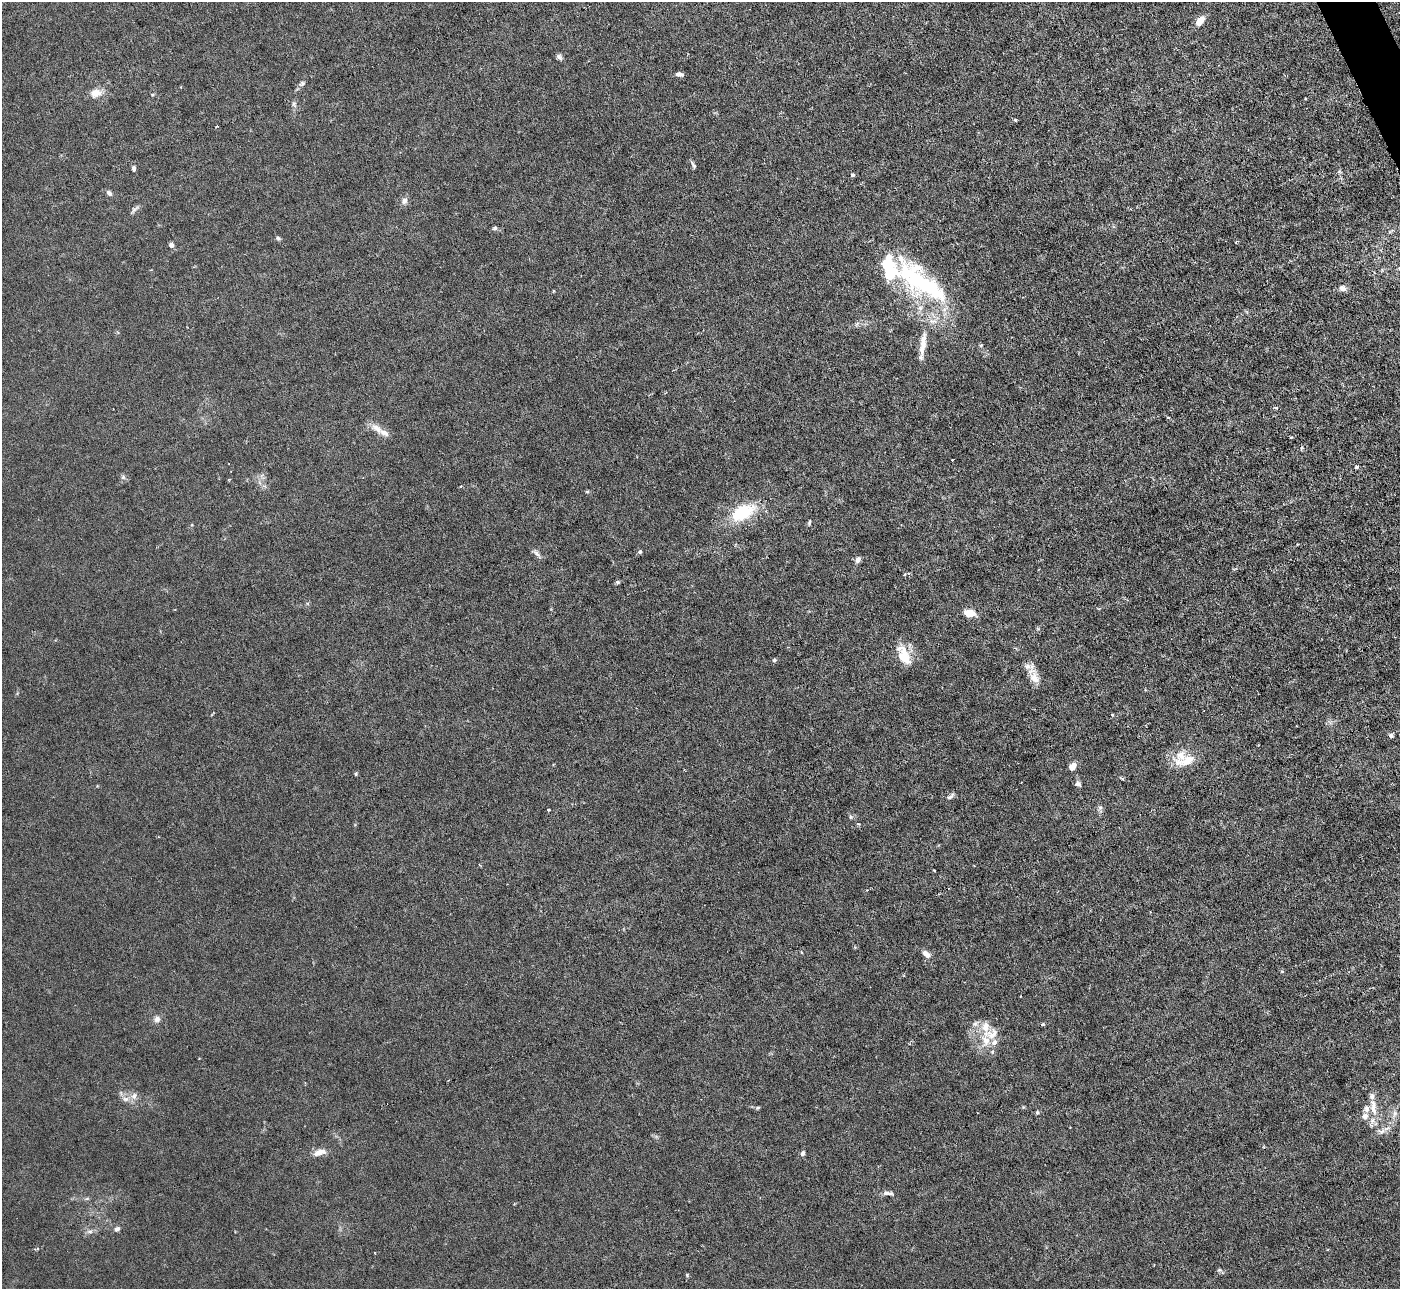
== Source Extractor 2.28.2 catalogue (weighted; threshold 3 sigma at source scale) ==
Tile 10 of 4 x 4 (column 2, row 3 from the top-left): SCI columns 1399-2796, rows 1570-2856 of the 5593 x 5578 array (HDU 1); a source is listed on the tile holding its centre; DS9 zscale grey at full resolution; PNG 1402 x 1291 px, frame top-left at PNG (2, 2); no overlay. Shown black and unused: <1% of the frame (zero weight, under 3 of 6 exposures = <1% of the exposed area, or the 3 px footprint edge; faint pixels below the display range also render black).
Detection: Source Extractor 2.28.2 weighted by HDU 2 'WHT'; one run over the whole footprint, this tile lists its part. Background 0.0215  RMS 0.0027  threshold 0.0112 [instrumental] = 3 sigma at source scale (4.09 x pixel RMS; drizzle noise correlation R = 1.36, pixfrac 0.8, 0.05/0.05 arcsec/px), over >= 5 px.
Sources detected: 89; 1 inside a brighter object's white glare — not listed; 11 inside a brighter listed object's ellipse — not listed separately; the other 77 listed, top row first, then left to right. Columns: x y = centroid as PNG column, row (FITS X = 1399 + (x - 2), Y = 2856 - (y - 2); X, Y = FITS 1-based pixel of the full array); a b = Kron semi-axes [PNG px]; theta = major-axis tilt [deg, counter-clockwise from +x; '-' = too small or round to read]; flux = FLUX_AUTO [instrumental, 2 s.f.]
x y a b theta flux
1200 21 10 6 53 3.5
559 57 8 6 -48 0.72
680 74 8 4 -7 0.94
302 84 9 6 33 0.7
96 93 14 10 18 2.6
152 94 5 3 - 0.26
294 104 9 5 -79 0.71
1015 120 4 4 - 0.27
693 165 10 4 -59 0.54
134 168 7 5 -85 0.6
852 175 4 4 - 0.59
109 193 8 5 -45 0.79
404 201 10 7 76 1.1
134 210 15 4 43 0.79
495 228 6 5 - 0.51
278 238 6 5 - 0.46
171 245 5 5 - 1.1
922 282 90 28 -37 38
1343 288 8 7 - 1.2
923 343 29 8 85 3.7
981 345 5 3 - 0.25
1276 408 4 4 - 0.48
1168 417 4 3 - 0.25
377 428 19 9 -37 2.5
1291 437 4 2 - 0.22
952 460 2 2 - 0.23
1356 467 4 3 - 0.67
123 477 6 6 - 0.57
461 486 4 3 - 0.21
587 491 6 4 1 0.3
742 513 26 15 27 13
809 522 8 4 84 0.4
640 552 5 5 - 0.43
537 553 15 6 -46 0.96
858 560 6 5 - 1.3
908 573 5 4 - 0.38
617 582 5 5 - 0.47
969 613 11 7 -4 4
904 656 24 14 -70 5.2
774 660 6 5 - 0.4
1034 677 18 12 -53 3
1112 715 4 3 - 0.31
1391 735 6 5 - 0.61
1181 756 22 17 50 4.9
1072 767 7 5 50 2.5
356 774 5 4 - 0.29
1123 779 5 3 - 0.29
1078 784 9 6 -46 0.73
951 796 12 5 38 0.74
1100 807 7 6 - 0.67
548 809 3 3 - 0.37
858 824 3 3 - 0.27
934 871 3 2 - 0.26
866 890 3 3 - 0.25
926 954 11 6 -43 1.6
1282 971 5 3 - 0.23
157 1019 9 8 - 1.1
975 1024 9 7 55 1
1043 1024 5 5 - 0.28
986 1040 25 12 -86 5
134 1096 10 7 61 1.3
125 1099 9 6 -2 1.1
1373 1107 27 9 -82 3.9
758 1108 6 4 44 0.3
1037 1112 5 4 - 0.4
1394 1113 9 4 82 0.91
1365 1116 9 9 - 1.6
1381 1131 11 7 22 1.3
319 1152 15 9 17 2
803 1153 6 5 - 0.73
888 1193 15 6 -8 1.2
87 1199 7 4 1 0.38
117 1229 8 6 36 0.76
90 1232 9 4 0 0.71
36 1249 9 2 10 0.38
1219 1270 6 5 - 0.46
687 1275 5 4 - 0.3